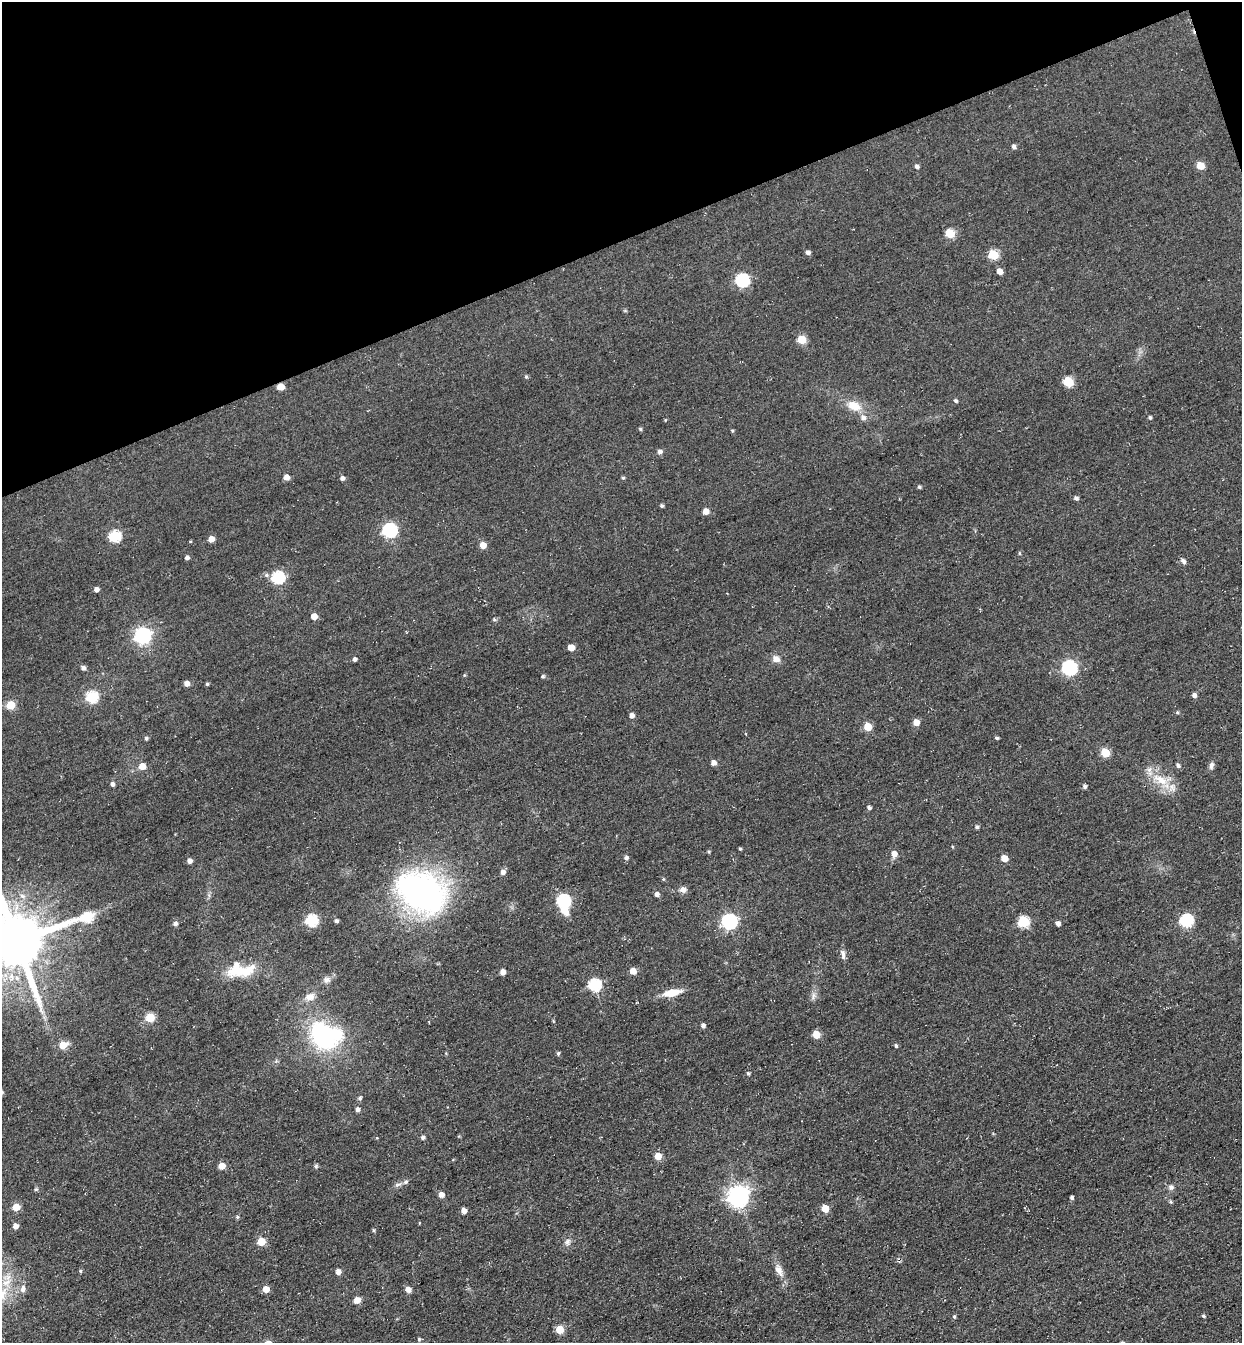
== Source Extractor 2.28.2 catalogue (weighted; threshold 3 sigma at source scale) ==
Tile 3 of 4 x 4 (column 3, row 1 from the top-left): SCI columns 2790-4029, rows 4088-5428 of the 5451 x 5491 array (HDU 1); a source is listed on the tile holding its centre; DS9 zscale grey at full resolution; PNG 1244 x 1345 px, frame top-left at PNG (2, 2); no overlay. Shown black and unused: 18% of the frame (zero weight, under 3 of 4 exposures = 7% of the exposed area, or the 3 px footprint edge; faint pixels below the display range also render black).
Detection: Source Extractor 2.28.2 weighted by HDU 2 'WHT'; one run over the whole footprint, this tile lists its part. Background 0.0477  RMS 0.017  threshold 0.0769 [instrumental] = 3 sigma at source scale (4.5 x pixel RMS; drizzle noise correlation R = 1.50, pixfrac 1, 0.05/0.05 arcsec/px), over >= 5 px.
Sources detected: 141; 1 inside a brighter object's white glare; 1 long thin detection or spike segment (spike, bleed or trail) — not listed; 1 inside a brighter listed object's ellipse — not listed separately; the other 138 listed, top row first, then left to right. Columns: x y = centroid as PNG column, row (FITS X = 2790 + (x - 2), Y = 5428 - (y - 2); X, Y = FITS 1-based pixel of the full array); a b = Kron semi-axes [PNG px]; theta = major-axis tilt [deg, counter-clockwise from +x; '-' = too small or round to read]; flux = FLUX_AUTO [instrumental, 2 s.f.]
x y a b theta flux
1014 146 5 4 - 4.9
917 166 5 4 - 4.7
1200 166 5 5 - 34
950 233 6 5 - 58
808 252 5 4 - 6
993 255 6 5 - 80
999 271 5 4 - 14
742 280 6 6 - 230
801 340 5 5 - 54
526 377 5 4 - 2.3
1068 382 6 5 - 86
281 387 5 5 - 25
956 401 5 4 - 3
854 406 18 11 -23 27
1150 417 5 4 - 2.7
863 418 7 6 - 7.3
640 429 5 4 - 2.2
732 431 5 4 - 2.1
660 452 5 5 - 5.4
286 477 5 5 - 12
342 478 4 4 - 5.7
623 478 4 4 - 2.3
919 487 4 4 - 3
1076 498 5 5 - 3.7
662 506 4 4 - 3.3
706 511 5 5 - 13
389 530 7 6 - 310
115 536 6 6 - 140
211 539 5 4 - 15
190 542 4 3 - 1.4
483 545 5 5 - 18
1019 553 5 3 - 1.8
187 558 4 4 - 5.1
1184 561 9 5 -62 4.8
266 575 7 5 20 3.8
278 577 6 6 - 180
96 589 5 4 - 7.2
314 616 5 5 - 17
494 620 5 4 - 2.9
142 636 7 6 - 510
571 647 5 5 - 21
355 659 4 4 - 4.5
776 659 10 8 -20 9.9
83 668 4 4 - 5.9
1069 668 7 6 - 310
464 675 4 4 - 1.7
543 676 5 5 - 2.3
187 683 5 4 - 11
207 684 4 3 - 2.6
1194 695 5 5 - 5.3
92 697 6 6 - 150
10 705 5 5 - 55
1177 712 4 4 - 1.9
632 715 5 4 - 8.1
916 722 5 5 - 15
868 727 5 5 - 39
146 738 4 4 - 3.5
997 738 4 3 - 2.6
1105 753 6 5 - 51
714 763 5 5 - 9.2
1178 765 6 5 - 4.1
142 766 5 5 - 22
1211 766 9 6 77 5.8
1161 780 24 11 -29 36
112 784 5 4 - 5.1
1085 786 5 5 - 3.6
869 808 4 4 - 4
977 827 5 4 - 3.1
740 849 4 4 - 1.9
708 852 4 3 - 1.9
894 854 6 6 - 11
626 858 5 5 - 4.3
1004 858 5 5 - 22
190 861 5 5 - 7.2
503 872 7 6 - 6.3
663 879 5 3 - 1.7
683 890 9 8 - 7.2
422 892 55 40 -27 440
657 894 5 4 - 6.7
563 901 6 6 - 220
564 911 11 8 -48 17
311 920 6 6 - 150
1186 920 6 6 - 210
336 921 4 4 - 4
729 921 6 6 - 380
1023 922 6 6 - 120
175 924 5 5 - 5.4
1058 924 5 4 - 6.3
16 941 17 15 -65 13000
843 955 14 5 -82 6.4
237 971 42 14 5 59
633 971 5 5 - 20
503 972 5 4 - 10
327 980 9 7 15 6.4
594 985 6 6 - 180
672 993 19 7 11 28
813 996 11 4 85 5.3
310 997 13 9 17 12
150 1018 5 5 - 64
703 1026 5 4 - 4.5
816 1034 5 5 - 32
323 1035 28 20 -54 200
63 1045 6 5 - 30
896 1046 5 4 - 2.8
558 1053 5 4 - 2.9
748 1074 5 4 - 2.4
360 1098 5 4 - 3.8
357 1110 5 5 - 5.4
423 1137 4 4 - 4.3
658 1156 5 5 - 25
222 1166 5 5 - 21
316 1166 6 4 -68 2.8
406 1182 6 6 - 4.3
1171 1187 8 7 - 4.9
36 1189 5 3 - 2.2
441 1195 5 5 - 10
738 1195 9 7 79 1000
1072 1198 4 4 - 3.3
1171 1202 5 4 - 2.3
16 1207 5 5 - 31
825 1208 5 5 - 27
464 1211 4 4 - 10
237 1217 5 4 - 2.3
15 1226 5 5 - 9.7
373 1230 4 4 - 2.2
261 1241 5 5 - 44
568 1242 10 7 76 6.7
779 1270 16 8 -62 13
80 1271 4 4 - 2.1
338 1272 5 5 - 9.2
23 1289 8 6 -90 8.1
266 1289 5 5 - 19
408 1289 5 5 - 13
357 1300 6 5 - 14
954 1316 5 4 - 2.4
1203 1316 5 3 - 2.6
559 1329 5 5 - 42
419 1339 5 4 - 2.8
Overlapping masked pixels (flux is a lower limit): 1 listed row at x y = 281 387
Isophote crosses this tile's border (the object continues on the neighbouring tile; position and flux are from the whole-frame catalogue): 1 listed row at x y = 16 941